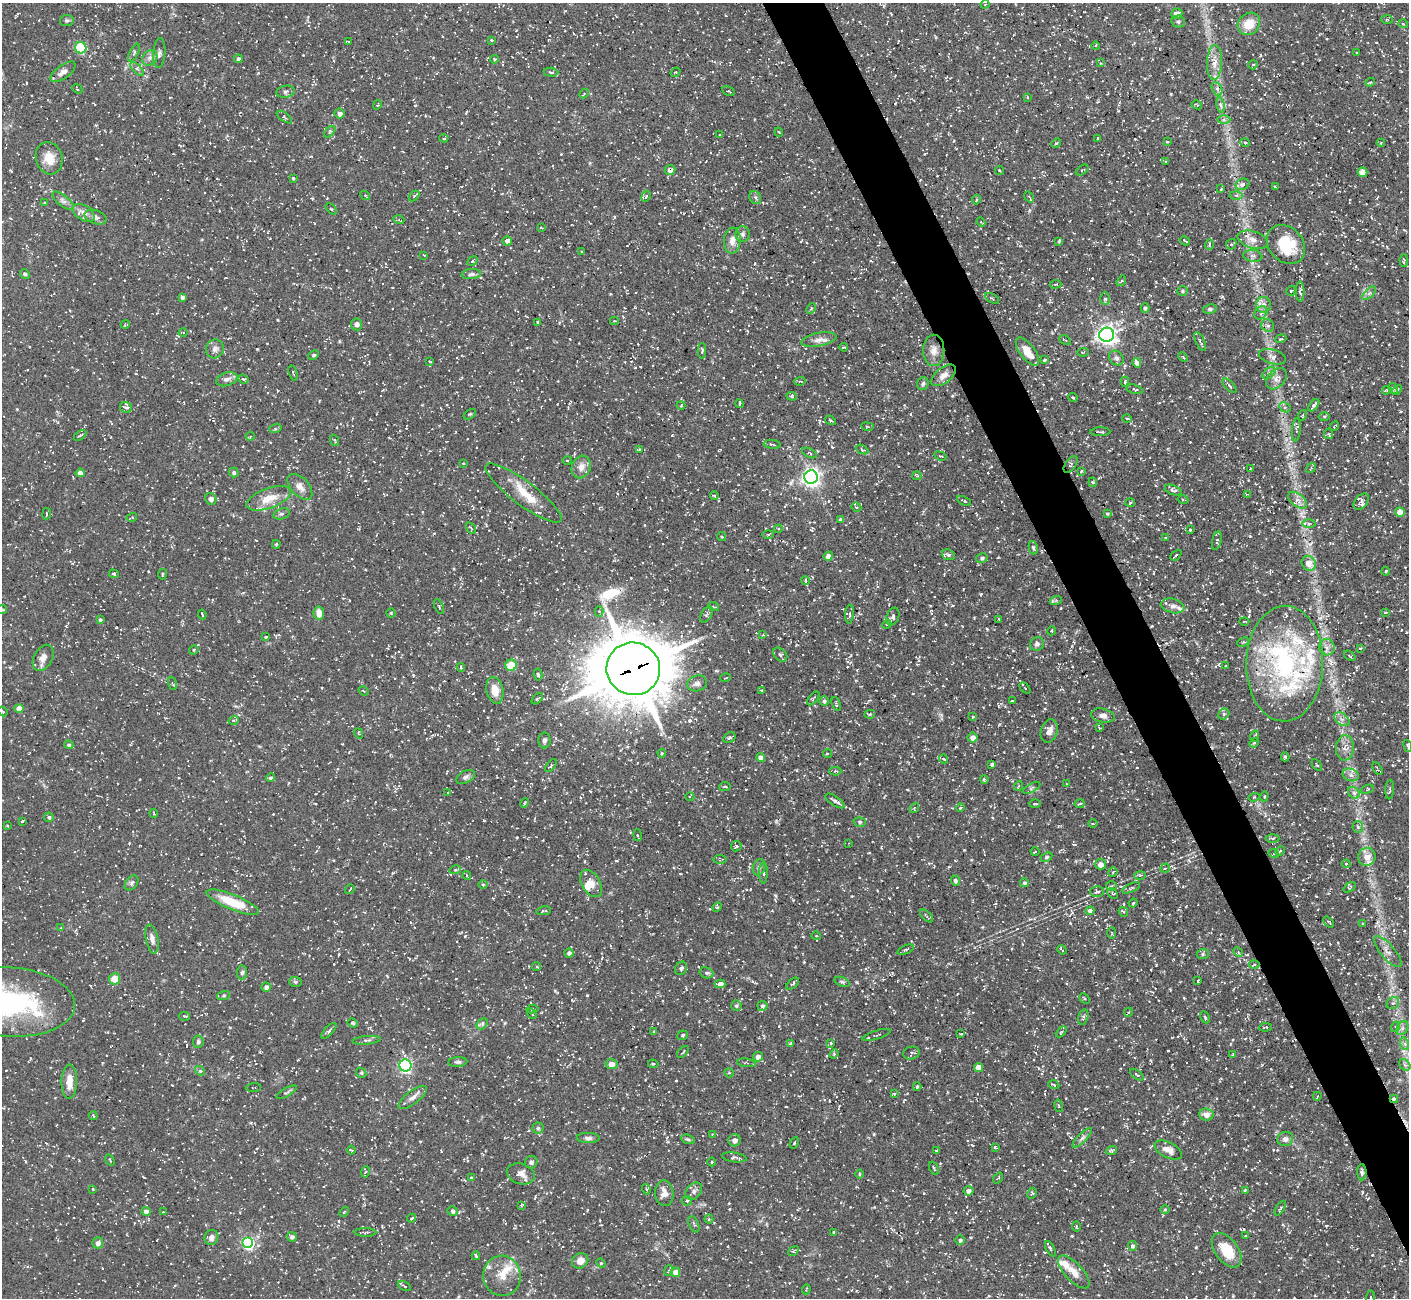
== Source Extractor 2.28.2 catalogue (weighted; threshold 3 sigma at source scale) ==
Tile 6 of 4 x 4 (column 2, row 2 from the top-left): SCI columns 1409-2815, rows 2747-4042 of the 5631 x 5621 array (HDU 1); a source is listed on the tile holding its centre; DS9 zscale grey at full resolution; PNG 1411 x 1300 px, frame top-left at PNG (2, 3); each listed source drawn as its Kron ellipse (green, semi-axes under 4 px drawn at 4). Shown black and unused: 4% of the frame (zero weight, under 3 of 5 exposures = <1% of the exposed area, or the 3 px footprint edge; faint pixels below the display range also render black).
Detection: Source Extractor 2.28.2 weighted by HDU 2 'WHT'; one run over the whole footprint, this tile lists its part. Background 0.127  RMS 0.0049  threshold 0.022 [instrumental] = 3 sigma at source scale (4.5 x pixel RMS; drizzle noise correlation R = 1.50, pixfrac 1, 0.05/0.05 arcsec/px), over >= 5 px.
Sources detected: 838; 28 cosmic-ray / hot-pixel residue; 1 long thin detection or spike segment (spike, bleed or trail) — neither listed nor drawn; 28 inside a brighter listed object's ellipse — not listed separately; of the other 781, all 500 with FLUX_AUTO >= 0.45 (the completeness limit of this list) listed and drawn (281 fainter detections not listed), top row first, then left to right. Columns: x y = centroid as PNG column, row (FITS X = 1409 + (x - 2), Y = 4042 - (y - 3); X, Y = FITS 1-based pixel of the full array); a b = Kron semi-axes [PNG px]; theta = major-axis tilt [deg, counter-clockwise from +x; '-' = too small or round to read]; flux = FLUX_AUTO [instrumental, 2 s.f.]
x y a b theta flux
985 4 4 4 - 0.52
1177 14 6 5 - 3
67 20 7 5 9 0.95
1387 20 6 4 -3 0.55
1178 21 7 6 - 0.97
1249 24 12 10 43 8.4
1403 24 5 3 - 0.45
492 40 4 3 - 0.48
348 42 4 2 - 0.64
1096 46 4 3 - 0.48
81 48 6 5 - 40
134 53 9 4 65 0.96
159 53 15 6 85 1.8
1357 53 3 2 - 0.5
150 58 8 7 - 1.9
238 59 4 4 - 1
494 59 4 4 - 0.59
1215 62 17 7 87 4.7
1100 63 4 3 - 0.48
1253 65 5 4 - 0.59
137 69 9 3 -45 0.92
63 72 15 6 36 2.9
551 72 7 4 -3 1.1
676 72 5 4 - 0.6
1370 82 5 3 - 0.68
77 89 5 3 - 0.54
1217 89 7 5 -64 1.5
728 91 7 3 -29 0.51
286 92 9 6 11 1.4
584 94 5 3 - 0.72
1027 97 4 3 - 0.57
377 105 5 3 - 0.55
1197 105 5 3 - 0.53
1221 105 8 4 -81 1.4
339 114 5 5 - 2.2
284 117 9 3 -36 0.66
1224 119 6 4 0 1.1
330 132 7 4 47 0.68
779 132 4 3 - 0.49
720 135 3 2 - 0.46
444 138 4 3 - 0.62
1097 138 3 2 - 0.47
1167 142 4 3 - 0.53
1056 143 5 4 - 0.57
1245 143 5 3 - 0.55
1381 143 4 3 - 0.5
49 158 16 13 -73 7.3
1165 161 3 3 - 0.49
670 170 5 5 - 2.5
999 170 5 3 - 0.55
1082 170 7 2 34 0.49
1362 172 5 5 - 6.7
293 178 3 3 - 0.61
1242 184 7 5 21 1.9
1275 187 3 3 - 0.64
1221 189 4 3 - 0.57
365 195 5 3 - 0.67
1236 195 6 4 -3 1
414 196 6 4 45 0.63
646 196 6 4 70 0.9
755 197 7 5 -59 1.1
1029 197 6 3 -53 0.55
976 200 5 3 - 0.7
63 201 13 5 -39 1.9
45 203 4 4 - 0.55
331 209 7 2 -45 0.5
84 213 12 7 -32 3.4
95 217 11 7 -20 1.9
399 220 5 3 - 0.46
981 222 5 4 - 0.48
542 228 4 4 - 0.55
743 234 8 7 - 1.4
1253 240 16 8 -17 3.7
507 241 5 4 - 2.3
732 241 13 8 85 4.1
1059 241 3 2 - 0.64
1185 241 5 2 - 0.71
1209 244 5 3 - 0.65
1231 244 5 5 - 0.76
1286 244 21 17 -48 22
582 252 3 2 - 0.49
424 255 4 3 - 0.45
1253 256 9 6 -7 1.6
472 261 5 4 - 0.53
1404 261 6 3 -89 0.76
25 274 5 4 - 1.2
471 274 10 5 6 1.3
1121 281 6 3 53 0.49
1056 284 6 3 4 0.62
1183 291 5 5 - 0.75
1291 291 5 3 - 0.46
1300 291 10 4 -89 1.3
1369 293 9 3 45 1
182 297 4 4 - 1.6
992 298 8 3 -31 0.69
1105 299 6 5 - 1.2
1263 305 8 7 - 2.8
811 308 6 4 63 0.89
1145 308 5 3 - 1.1
1210 309 7 4 9 0.92
1261 313 7 6 - 1.5
614 321 4 3 - 0.56
538 322 4 3 - 0.72
357 324 6 5 - 1.9
125 325 5 3 - 0.61
1268 326 6 6 - 1.2
183 332 4 3 - 0.47
1107 335 7 7 - 250
1281 339 5 3 - 0.5
819 340 18 6 10 3
1065 340 6 2 -30 0.53
1200 341 10 3 -64 0.93
844 347 4 2 - 0.7
215 349 9 8 - 2.1
934 350 16 10 90 4.1
702 351 7 3 -88 0.84
1027 352 16 7 -53 7.3
1083 352 6 3 9 0.58
314 355 5 3 - 0.71
1183 357 5 3 - 0.49
1272 357 14 7 -16 2.1
1116 358 8 6 -44 1.8
1044 360 4 3 - 0.74
429 361 4 2 - 0.47
1137 363 5 4 - 1.9
293 373 8 2 -72 0.54
1269 373 7 4 44 1.3
943 375 14 8 39 3.3
227 379 11 6 18 2.1
243 379 5 4 - 0.73
1276 379 12 8 48 3.2
800 381 5 3 - 0.65
1125 382 5 3 - 0.92
923 384 6 5 - 1.1
1229 386 9 4 -47 1
1393 388 6 3 -62 0.84
1135 389 8 4 -15 0.81
1387 390 5 3 - 0.64
1397 390 6 3 42 0.63
792 396 5 4 - 0.63
1073 397 5 3 - 0.81
739 404 4 2 - 0.54
681 405 4 4 - 0.5
1314 405 7 3 52 1.5
1285 407 6 4 -27 1.1
126 408 6 5 - 1.3
470 414 7 3 35 0.56
1303 415 5 3 - 0.51
1324 416 5 3 - 0.57
1127 418 5 3 - 0.47
830 420 6 3 -31 0.57
1334 426 5 2 - 0.47
867 427 6 3 -9 0.61
275 429 6 4 17 0.7
1296 430 12 3 86 0.79
1100 432 10 2 1 0.64
1328 434 5 4 - 0.61
80 435 7 3 34 0.8
250 436 4 4 - 0.67
335 440 6 2 -71 0.51
772 444 8 3 -7 0.74
862 449 7 3 -26 0.57
639 450 3 2 - 0.49
809 453 8 3 -28 0.64
940 456 6 2 -21 0.52
567 460 4 4 - 0.65
463 463 3 2 - 0.49
1071 464 9 5 55 1.1
581 467 11 9 69 3.7
1250 468 4 4 - 0.52
1311 468 5 4 - 0.6
1081 471 4 3 - 0.5
80 473 4 4 - 3.3
234 473 5 4 - 1.1
917 476 5 4 - 0.57
811 477 6 6 - 230
1093 482 5 3 - 0.71
300 487 15 9 -47 3.5
1173 490 9 5 -20 1.3
523 493 47 12 -37 12
1248 494 4 3 - 0.5
714 496 4 3 - 0.52
269 498 23 10 20 9.2
211 499 6 5 - 2.5
1183 500 5 2 - 0.46
1298 500 11 6 -38 2.6
964 501 7 3 -24 0.81
1130 502 5 3 - 0.52
1361 502 9 6 50 1.2
856 507 5 4 - 0.56
1400 512 5 4 - 4.4
47 514 5 3 - 0.56
281 514 8 5 18 1.1
1107 514 4 3 - 0.58
132 517 5 4 - 0.66
840 520 4 3 - 0.89
1309 524 6 4 1 0.79
471 528 6 3 -54 0.6
778 529 4 4 - 0.53
1190 530 3 2 - 0.45
768 535 5 3 - 0.51
722 537 4 3 - 0.49
1166 538 3 3 - 0.54
1217 541 9 4 79 0.84
276 544 4 3 - 0.65
1033 548 7 4 -77 0.91
948 555 7 5 -21 0.96
1176 555 6 3 45 0.61
828 556 4 4 - 2.9
982 558 6 4 11 0.95
1309 563 8 6 -57 6
1386 571 4 3 - 0.71
114 574 5 4 - 0.67
162 574 5 2 - 0.48
805 581 4 3 - 0.7
1056 600 6 4 19 0.74
1173 606 12 7 -14 3.1
439 607 8 3 -65 0.72
714 607 5 3 - 0.5
2 610 5 4 - 0.85
599 611 5 4 - 0.72
319 613 7 5 -80 4.2
391 613 4 4 - 0.6
1385 613 3 2 - 0.48
202 614 5 2 - 0.46
850 614 9 4 86 0.89
706 615 9 5 57 1.1
893 617 9 6 66 1.8
999 619 3 2 - 0.5
100 620 4 4 - 0.79
1244 621 5 2 - 0.48
887 624 5 3 - 0.52
1051 631 5 3 - 0.56
763 635 3 3 - 0.51
266 637 3 3 - 0.57
1243 642 6 4 23 0.71
1037 644 7 6 - 1.4
1327 647 8 8 - 2.4
1360 648 3 3 - 0.79
194 650 5 4 - 0.54
780 655 8 5 -44 1.2
1350 656 6 3 -37 0.59
43 658 14 9 61 3.4
1285 664 58 38 89 78
511 665 6 5 - 11
1226 666 3 3 - 0.46
461 667 4 3 - 0.54
633 669 27 26 - 4000
538 674 6 4 -83 0.79
726 678 5 3 - 0.46
172 683 6 3 -71 0.53
697 683 10 7 17 2.2
1025 688 6 3 -46 0.61
495 690 13 8 -78 6.5
762 690 4 3 - 0.66
364 691 5 3 - 0.5
813 698 8 3 49 0.76
537 699 7 3 44 0.63
1012 700 3 2 - 0.46
824 701 5 4 - 0.82
836 704 7 3 -73 0.71
19 709 4 4 - 5.4
3 711 5 3 - 0.53
870 714 5 4 - 0.61
1224 714 6 5 - 0.81
1103 716 12 7 -12 2.3
973 717 4 3 - 0.61
1342 719 8 5 -35 1.9
234 720 5 3 - 0.52
1099 728 4 3 - 0.48
1049 731 12 8 72 3.6
359 733 5 4 - 0.61
1255 736 6 3 69 0.51
729 738 7 4 30 0.92
973 738 5 5 - 2.8
544 740 8 6 88 1.4
1254 743 5 4 - 0.54
69 745 5 4 - 0.84
1408 746 6 4 -70 0.84
1345 748 13 9 87 3.4
662 753 4 4 - 0.54
827 754 4 2 - 0.52
761 757 4 4 - 2.8
1285 757 4 4 - 0.67
944 759 4 3 - 0.85
992 764 3 3 - 0.99
1317 765 6 4 -58 0.72
551 766 7 4 52 0.82
1377 769 7 3 -60 0.61
835 771 6 4 1 0.75
1351 775 8 6 -17 1.9
270 777 4 4 - 0.73
466 777 10 6 29 1.5
984 780 4 3 - 0.74
1066 784 3 3 - 0.49
1018 786 5 3 - 0.46
725 787 6 3 7 0.57
1032 788 10 4 28 1.1
1367 789 6 4 23 0.6
1390 789 10 3 88 0.82
448 793 3 3 - 0.47
1354 793 7 5 -45 1.4
1264 796 5 4 - 0.57
690 797 4 4 - 0.57
1254 797 5 3 - 0.53
835 801 11 4 -35 1.7
525 803 5 2 - 0.62
1035 804 6 2 0 0.54
1080 804 5 2 - 0.56
914 808 5 4 - 0.62
960 808 4 3 - 0.53
154 813 5 3 - 0.46
49 817 5 5 - 1
22 821 4 2 - 0.58
860 822 6 5 - 0.93
1093 824 4 3 - 0.53
7 826 3 3 - 0.46
1358 827 6 5 - 1.1
637 835 6 3 -80 0.57
1272 838 7 4 1 0.79
849 843 4 3 - 0.47
736 846 5 5 - 0.85
1280 851 5 3 - 0.59
1035 852 4 3 - 0.57
1274 854 5 3 - 0.55
1046 857 6 4 27 0.77
1367 857 9 8 - 5.5
720 859 6 4 -2 0.66
1100 864 5 5 - 3.5
1346 864 4 4 - 0.51
759 867 8 6 74 1.5
1165 868 5 4 - 0.66
455 870 6 3 17 0.68
1113 872 5 3 - 0.46
763 873 11 4 89 1.2
467 875 4 3 - 0.58
1140 875 6 4 3 0.82
955 881 5 4 - 1.1
132 883 8 5 52 1.2
591 883 15 9 -60 4.4
1024 883 4 4 - 0.75
483 885 5 3 - 0.51
1111 886 5 5 - 0.72
1349 887 7 4 36 0.65
1131 888 9 3 25 0.84
350 889 5 2 - 0.47
1097 892 7 5 -2 1.1
1113 893 6 3 -46 0.65
233 902 28 7 -22 15
1133 903 4 3 - 0.47
717 907 5 4 - 0.7
544 911 7 3 10 0.76
1090 911 4 4 - 1.6
1123 912 5 3 - 0.6
926 916 8 3 -43 0.9
1329 922 6 2 -47 0.56
1362 923 4 3 - 0.49
61 928 4 4 - 0.48
1112 933 6 4 89 0.73
816 936 4 4 - 0.57
152 939 14 6 -78 2.9
906 950 9 3 21 0.9
1062 950 5 2 - 0.88
1238 952 5 4 - 0.64
1388 952 19 7 -50 3.3
569 953 4 4 - 1.6
1203 954 6 5 - 0.85
1254 964 5 3 - 0.57
536 967 4 3 - 0.54
681 968 7 6 - 1.2
242 972 7 5 86 1.1
706 973 7 5 -18 0.99
114 979 6 5 - 7.6
1198 981 3 2 - 0.75
295 982 6 5 - 0.83
842 982 8 4 -20 0.91
720 984 5 4 - 2.9
793 984 8 4 40 0.92
266 987 4 4 - 1.9
224 995 7 3 19 0.62
1085 999 6 3 -45 0.5
10 1002 65 34 -4 83
1393 1003 7 5 42 1.2
736 1006 5 5 - 0.97
762 1006 5 5 - 0.95
532 1009 6 4 7 0.84
1129 1012 4 3 - 0.48
532 1014 6 3 -56 0.54
184 1016 6 3 -8 0.76
1083 1017 8 5 75 1.1
1205 1017 6 4 -64 0.75
353 1023 5 4 - 0.61
482 1024 6 4 46 0.89
1265 1027 6 2 7 0.47
1395 1027 5 3 - 0.65
1402 1028 7 5 60 1.6
329 1031 10 4 47 1.1
654 1031 3 2 - 0.46
1061 1032 6 3 45 0.67
961 1034 4 3 - 0.52
683 1035 5 5 - 0.69
876 1035 15 3 18 1.1
367 1040 14 3 5 1
198 1042 6 5 - 1.1
791 1043 4 4 - 0.81
831 1043 4 3 - 0.59
1405 1044 6 4 -73 1.1
683 1052 7 2 45 0.52
911 1053 8 6 13 1.5
834 1054 5 4 - 0.56
1232 1055 3 3 - 0.48
758 1057 5 4 - 3.1
458 1062 9 5 5 1.1
746 1063 9 4 -9 0.82
612 1064 6 5 - 5.3
653 1064 5 3 - 0.62
405 1065 6 6 - 87
1405 1065 6 5 - 1.2
978 1068 4 4 - 5.5
200 1071 5 4 - 0.63
361 1073 5 4 - 0.72
729 1073 5 4 - 0.65
1137 1075 8 3 -36 0.7
69 1082 17 8 89 6.4
1054 1085 6 3 -20 0.84
254 1087 7 3 4 0.45
917 1087 4 3 - 0.65
287 1092 11 3 31 0.82
894 1094 4 3 - 0.59
1317 1096 4 3 - 0.59
413 1097 17 6 37 2.9
1394 1099 4 4 - 0.76
1058 1106 6 3 -80 0.56
1206 1114 7 6 - 3.2
93 1116 4 3 - 0.47
538 1128 5 5 - 1
712 1134 3 3 - 0.45
588 1138 11 5 -3 1.6
1082 1138 13 4 45 1.7
688 1139 7 4 -20 0.85
1285 1139 8 7 - 1.9
735 1140 6 6 - 2.2
794 1143 6 4 61 0.59
995 1147 3 3 - 0.55
351 1150 4 3 - 0.51
936 1150 3 2 - 0.53
1111 1150 5 4 - 1.1
1168 1150 15 7 -26 4.2
734 1157 12 5 -7 1.3
110 1160 6 3 -54 0.5
531 1162 6 6 - 1.4
712 1162 4 4 - 0.54
934 1168 7 2 -65 0.55
365 1172 5 3 - 0.5
1362 1172 8 4 -89 1.2
521 1174 14 10 -17 4.2
859 1174 4 3 - 0.51
471 1178 4 3 - 0.56
998 1178 6 3 53 0.53
93 1189 3 3 - 0.47
646 1189 5 3 - 0.53
1245 1190 4 3 - 0.55
694 1191 10 7 47 1.8
968 1191 5 5 - 2.2
664 1193 13 9 -84 4
1032 1193 6 4 64 0.7
687 1201 5 5 - 0.67
521 1205 3 3 - 0.77
1280 1208 8 3 57 0.67
1165 1210 5 3 - 0.47
146 1211 4 4 - 2.8
453 1211 5 4 - 1.6
163 1212 3 3 - 0.48
344 1212 6 3 46 0.5
412 1218 4 3 - 0.67
709 1219 4 4 - 0.77
694 1224 8 5 -68 0.96
1076 1226 5 3 - 0.5
365 1232 11 3 -1 0.84
834 1232 3 3 - 0.45
1245 1236 3 3 - 0.49
211 1237 7 6 - 2.4
292 1237 5 5 - 1.4
960 1240 4 4 - 1.2
98 1243 5 5 - 2.5
248 1243 5 5 - 69
1132 1246 5 4 - 1.3
1050 1249 8 3 -62 0.8
1227 1250 19 11 -53 13
793 1251 6 4 35 0.81
476 1256 4 3 - 0.66
580 1261 8 7 - 4.6
601 1263 5 4 - 0.56
668 1270 5 3 - 0.51
675 1272 5 5 - 4.6
1074 1272 21 9 -47 5.6
502 1276 20 18 -82 9.1
404 1286 7 3 -27 0.69
806 1289 5 3 - 0.47
1370 1298 7 3 85 0.65
Overlapping masked pixels (flux is a lower limit): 5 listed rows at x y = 670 170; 1285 664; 633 669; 1394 1099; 1362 1172
Isophote crosses this tile's border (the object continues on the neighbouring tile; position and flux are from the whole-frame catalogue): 5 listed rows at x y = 2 610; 3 711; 1408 746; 10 1002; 1370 1298
Unlisted compact peaks at least as high as the median listed source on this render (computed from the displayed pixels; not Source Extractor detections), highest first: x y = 465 936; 1249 611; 1156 965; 555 991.